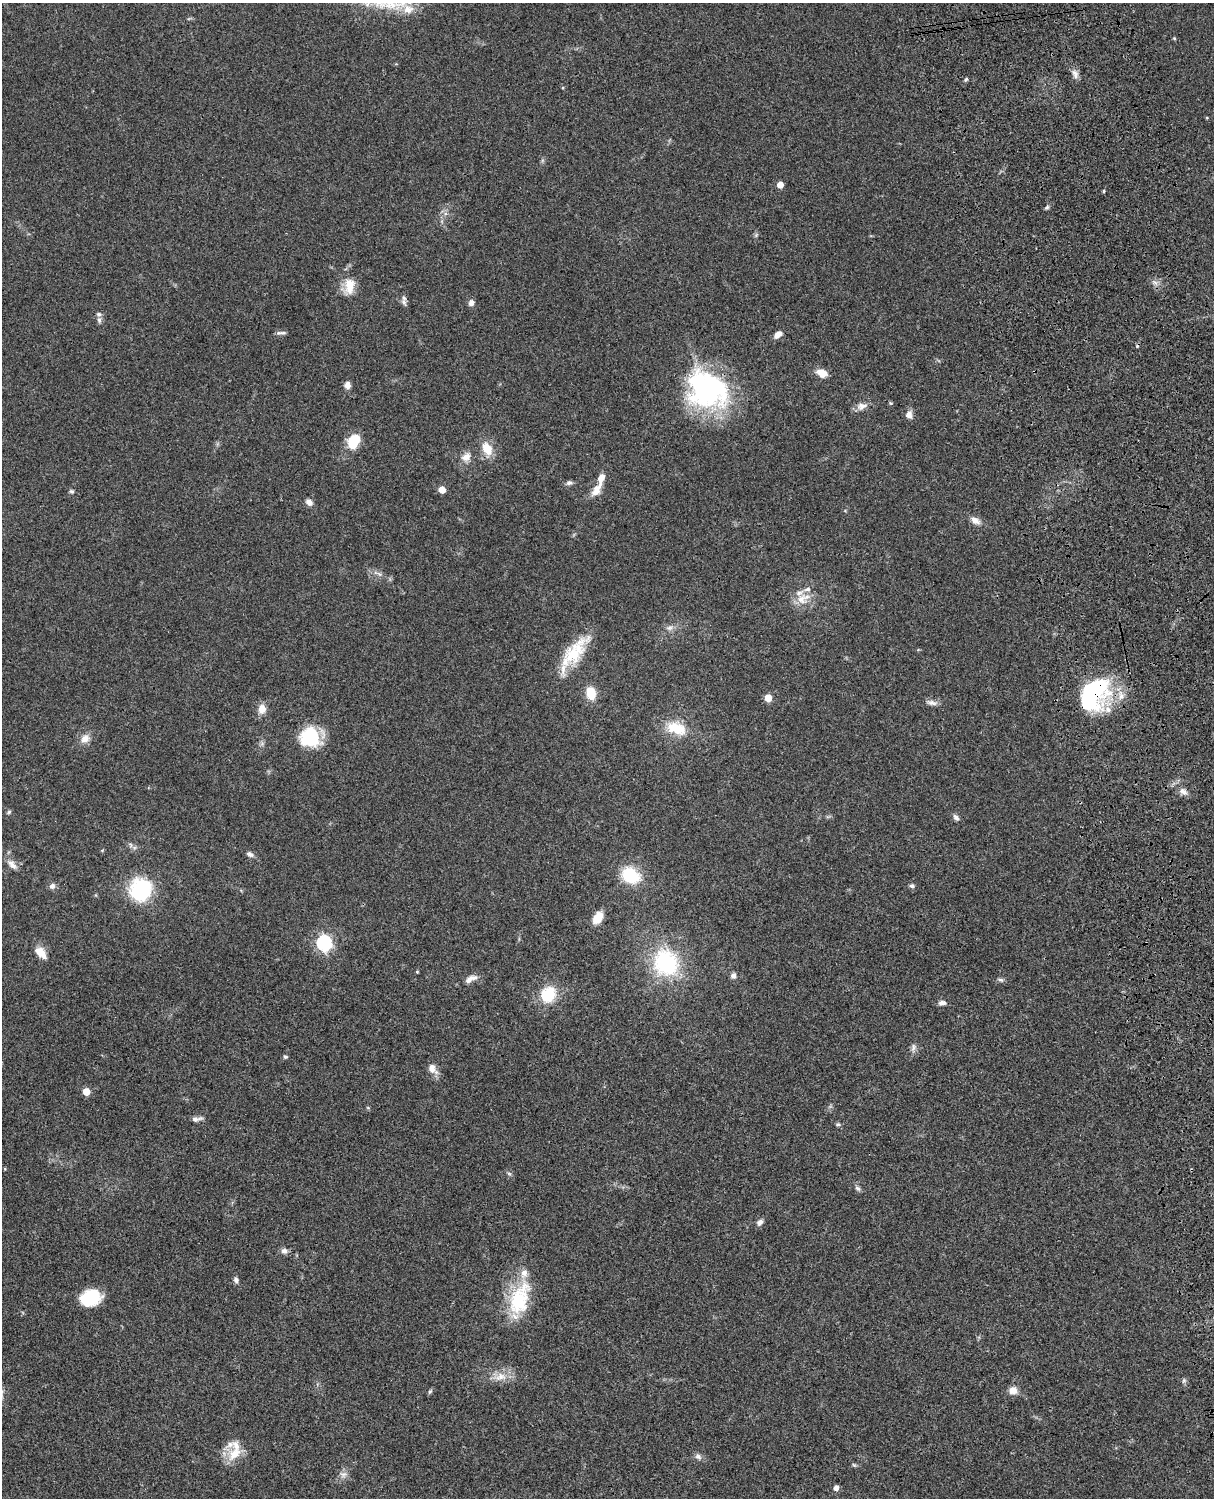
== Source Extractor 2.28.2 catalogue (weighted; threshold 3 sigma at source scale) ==
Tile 6 of 4 x 3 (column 2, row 2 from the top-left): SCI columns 1334-2545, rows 1774-3269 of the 5089 x 4929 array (HDU 1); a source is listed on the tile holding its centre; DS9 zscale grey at full resolution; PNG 1216 x 1500 px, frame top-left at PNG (2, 3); no overlay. Shown black and unused: <1% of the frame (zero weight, under 3 of 4 exposures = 6% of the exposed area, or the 3 px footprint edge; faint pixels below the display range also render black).
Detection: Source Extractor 2.28.2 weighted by HDU 2 'WHT'; one run over the whole footprint, this tile lists its part. Background 0.0748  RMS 0.0058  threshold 0.0262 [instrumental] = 3 sigma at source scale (4.5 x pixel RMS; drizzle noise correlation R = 1.50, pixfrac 1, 0.05/0.05 arcsec/px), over >= 5 px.
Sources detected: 94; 2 inside a brighter object's white glare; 1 cosmic-ray / hot-pixel residue — not listed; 9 inside a brighter listed object's ellipse — not listed separately; the other 82 listed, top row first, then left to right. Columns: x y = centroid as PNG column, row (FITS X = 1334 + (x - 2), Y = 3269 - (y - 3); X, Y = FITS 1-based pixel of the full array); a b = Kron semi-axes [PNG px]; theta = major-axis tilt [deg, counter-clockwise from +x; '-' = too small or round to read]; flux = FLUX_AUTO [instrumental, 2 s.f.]
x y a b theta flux
1174 38 4 4 - 0.62
1075 74 13 7 -71 2.9
966 79 5 4 - 0.83
780 185 5 5 - 7.5
1104 191 5 3 - 0.58
1047 207 7 4 31 1
756 235 6 5 - 0.92
349 286 23 15 76 11
404 302 11 6 -60 1.9
471 303 7 6 - 2.6
99 320 9 5 -80 1.6
281 333 13 4 1 1.6
778 335 9 6 39 3.8
822 373 12 8 -25 6.3
347 385 8 7 - 3.2
707 390 50 40 -30 96
891 403 5 5 - 0.66
862 406 15 9 16 4.1
909 415 9 8 - 3.6
354 441 14 10 63 18
487 449 14 9 -61 11
466 457 14 11 40 4.8
569 483 9 6 6 1.6
442 490 5 5 - 9.1
596 490 17 9 57 6
72 491 6 5 - 1
309 502 9 6 -39 2.8
975 521 12 7 -32 4
378 573 17 5 -25 2.9
801 599 18 16 -10 8.8
670 628 11 6 8 2.4
574 653 51 16 53 26
591 693 13 9 -80 11
1093 693 33 24 57 75
1121 696 9 6 74 3.2
768 698 5 5 - 13
932 703 15 6 -9 2.7
262 709 11 9 85 5.3
676 728 26 14 -20 16
310 737 22 21 - 28
85 739 14 11 46 4.8
1183 792 12 7 -36 3
9 812 6 5 - 0.9
956 817 8 6 -49 1.9
250 854 9 6 -30 2
12 864 15 8 -48 4
630 875 19 15 -28 23
52 886 7 6 - 2.4
912 886 6 6 - 1.4
141 889 24 23 - 39
598 918 11 7 56 10
324 943 7 6 - 140
39 952 18 12 -39 6.4
666 963 31 27 -59 55
417 972 4 3 - 0.6
733 976 7 7 - 2.1
473 978 11 7 -1 2.8
1001 980 8 5 -18 1.3
548 994 18 15 59 19
942 1003 9 6 5 2.3
913 1048 13 6 77 2.2
285 1057 6 4 11 0.9
432 1069 13 9 -53 5.2
86 1092 5 5 - 12
197 1119 16 5 8 2.3
838 1124 7 5 8 1.1
509 1173 6 4 -3 0.91
858 1188 8 5 -39 1.5
760 1222 9 7 47 2.3
284 1251 9 8 - 2.2
236 1280 8 5 -73 1.8
519 1299 46 23 71 35
87 1300 27 15 0 15
501 1377 17 12 14 7.4
1184 1381 7 5 69 1.2
1013 1390 10 9 - 4.4
430 1391 8 4 54 0.88
234 1454 22 14 39 11
698 1456 10 7 -23 2
854 1465 7 4 -44 0.83
343 1474 11 8 -1 2.9
836 1488 5 4 - 3.6
Overlapping masked pixels (flux is a lower limit): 2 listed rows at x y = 707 390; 1093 693